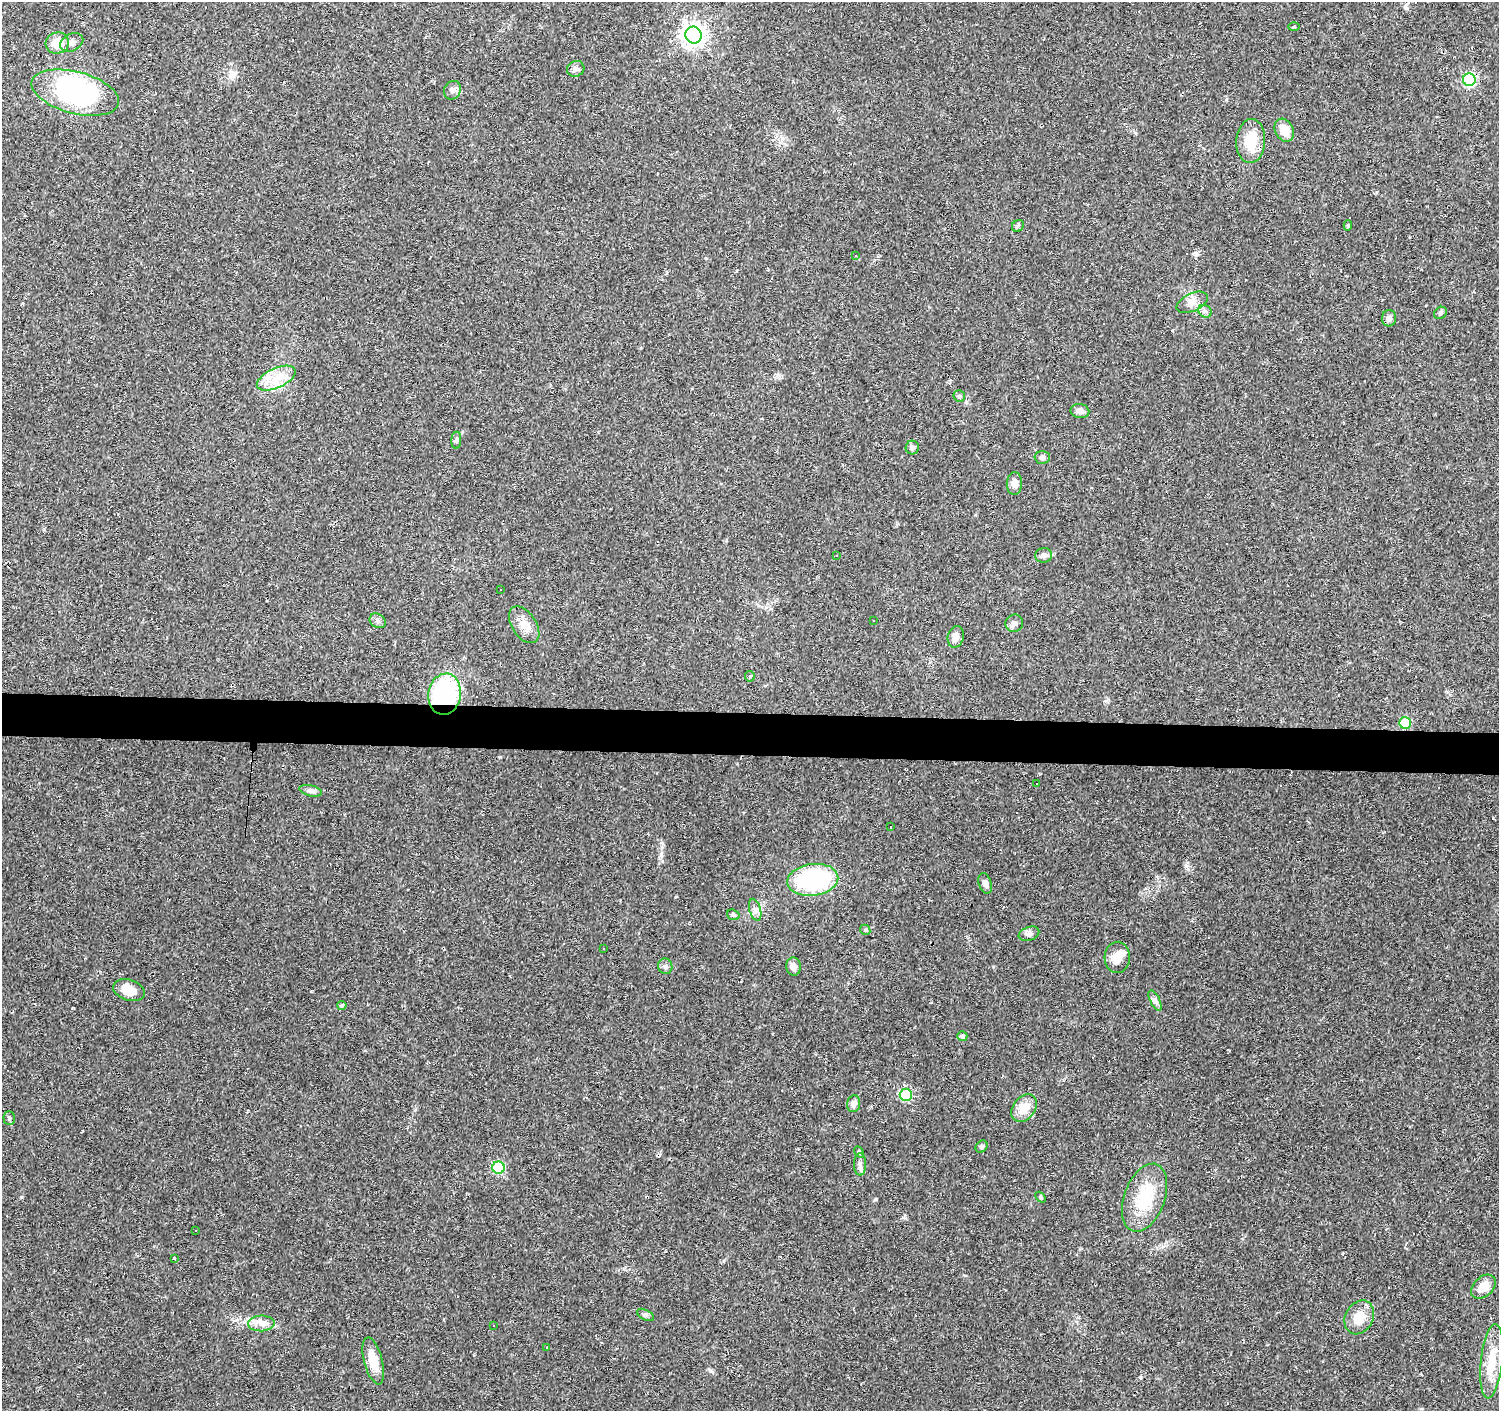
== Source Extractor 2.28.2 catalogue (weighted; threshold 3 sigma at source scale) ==
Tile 5 of 3 x 3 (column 2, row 2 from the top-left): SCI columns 1503-2999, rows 1691-3099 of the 4497 x 4734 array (HDU 1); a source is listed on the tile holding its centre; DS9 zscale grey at full resolution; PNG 1501 x 1413 px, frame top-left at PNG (2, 2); each listed source drawn as its Kron ellipse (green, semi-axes under 4 px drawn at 4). Shown black and unused: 3% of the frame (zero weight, under 2 of 3 exposures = <1% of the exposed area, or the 3 px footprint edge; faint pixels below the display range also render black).
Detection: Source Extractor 2.28.2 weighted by HDU 2 'WHT'; one run over the whole footprint, this tile lists its part. Background 0.0299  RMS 0.0048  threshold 0.0214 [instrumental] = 3 sigma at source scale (4.5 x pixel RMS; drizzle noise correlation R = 1.50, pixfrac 1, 0.0396/0.0396 arcsec/px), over >= 5 px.
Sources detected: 103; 1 inside a brighter object's white glare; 28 cosmic-ray / hot-pixel residue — neither listed nor drawn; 2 inside a brighter listed object's ellipse — not listed separately; the other 72 listed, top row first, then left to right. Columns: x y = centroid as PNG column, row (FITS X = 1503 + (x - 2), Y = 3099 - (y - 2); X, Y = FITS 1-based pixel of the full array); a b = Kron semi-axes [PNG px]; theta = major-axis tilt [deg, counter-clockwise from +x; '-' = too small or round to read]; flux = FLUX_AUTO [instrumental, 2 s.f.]
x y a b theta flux
1294 27 5 3 - 0.51
694 35 8 8 - 300
72 42 12 8 26 2.8
57 43 12 10 15 8.5
576 69 9 7 25 1.7
1469 80 6 6 - 53
452 90 9 8 - 1.8
75 93 45 21 -15 76
1284 130 12 9 -61 7.1
1251 141 22 14 87 12
1348 225 5 4 - 0.77
1018 226 6 5 - 0.91
856 255 3 2 - 0.34
1192 302 17 9 26 3.6
1205 311 7 6 - 1.3
1440 313 7 5 36 0.98
1389 318 8 7 - 2
276 378 21 10 25 8.3
959 396 6 5 - 1
1080 411 9 7 -10 2.1
456 440 8 5 85 1
912 448 7 6 - 1.1
1042 457 7 6 - 1.4
1014 484 11 7 88 2.7
1044 555 8 7 - 1.9
837 556 2 2 - 0.43
501 589 3 2 - 0.52
378 621 9 6 -33 1.5
874 621 3 2 - 0.3
1014 623 9 8 - 2
524 625 20 12 -56 5.5
956 637 11 8 76 2.9
750 676 5 5 - 0.71
445 694 21 16 80 63
1405 723 6 5 - 24
1036 783 3 2 - 0.49
311 791 11 5 -14 1.4
891 827 3 2 - 0.8
813 880 25 16 8 53
985 883 11 6 -72 2.1
755 910 11 5 -74 1.9
733 915 6 5 - 1.1
865 930 5 5 - 0.73
1029 934 10 6 19 1.7
603 949 3 2 - 0.65
1117 957 15 13 86 5.9
665 966 8 7 - 1.4
793 966 9 7 -83 2.9
129 990 16 10 -17 7
1155 1001 11 4 -64 1.5
342 1005 5 4 - 0.58
962 1036 5 5 - 1.1
906 1095 6 6 - 35
854 1104 8 6 80 2.2
1024 1108 15 11 51 8
9 1118 7 5 -88 0.88
982 1147 6 5 - 1
859 1152 6 4 -60 0.68
860 1164 11 6 -90 2
498 1168 6 6 - 36
1040 1197 6 4 -50 0.63
1144 1198 35 20 70 22
196 1230 3 2 - 0.63
174 1258 3 3 - 0.83
1483 1287 14 9 41 6.2
646 1315 9 5 -27 1
1359 1317 18 14 61 8.5
261 1323 13 8 2 3.5
494 1325 3 3 - 0.82
547 1347 3 2 - 0.46
373 1361 24 9 -75 8.9
1492 1361 37 11 84 12
Overlapping masked pixels (flux is a lower limit): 1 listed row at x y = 445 694
Unlisted compact peaks at least as high as the median listed source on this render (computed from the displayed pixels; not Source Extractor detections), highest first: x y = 21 1197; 876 1199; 1185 866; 903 1217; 72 1008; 1196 253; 676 897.